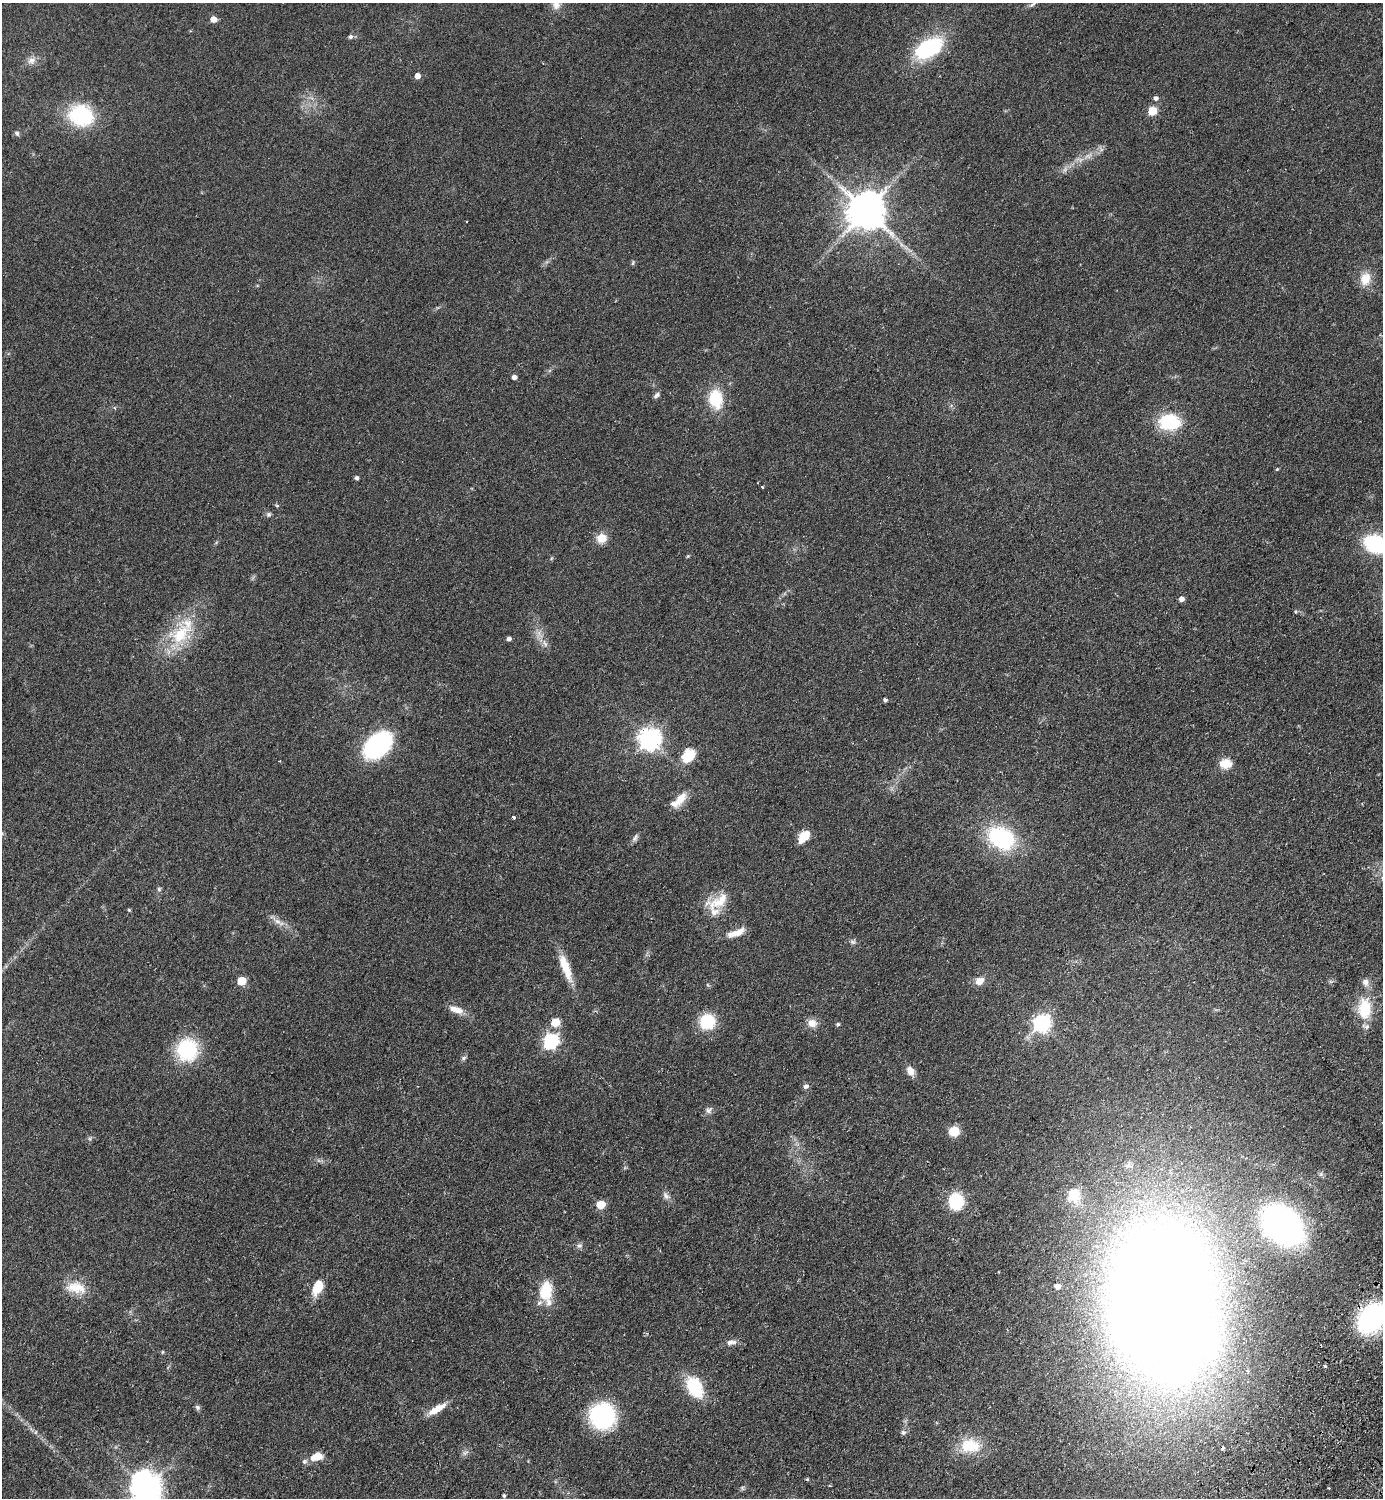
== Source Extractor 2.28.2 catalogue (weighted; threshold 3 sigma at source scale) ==
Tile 6 of 4 x 4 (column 2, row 2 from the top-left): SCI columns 1725-3105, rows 3032-4527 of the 6070 x 6064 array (HDU 1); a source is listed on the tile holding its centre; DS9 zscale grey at full resolution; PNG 1385 x 1500 px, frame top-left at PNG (2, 3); no overlay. Shown black and unused: <1% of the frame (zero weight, under 2 of 3 exposures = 3% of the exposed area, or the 3 px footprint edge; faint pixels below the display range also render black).
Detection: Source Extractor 2.28.2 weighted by HDU 2 'WHT'; one run over the whole footprint, this tile lists its part. Background 0.0826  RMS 0.0081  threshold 0.0362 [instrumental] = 3 sigma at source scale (4.5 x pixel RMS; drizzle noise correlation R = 1.50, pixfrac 1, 0.05/0.05 arcsec/px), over >= 5 px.
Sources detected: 103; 1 too faint to see at this stretch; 4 inside a brighter object's white glare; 1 cosmic-ray / hot-pixel residue — not listed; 4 inside a brighter listed object's ellipse — not listed separately; the other 93 listed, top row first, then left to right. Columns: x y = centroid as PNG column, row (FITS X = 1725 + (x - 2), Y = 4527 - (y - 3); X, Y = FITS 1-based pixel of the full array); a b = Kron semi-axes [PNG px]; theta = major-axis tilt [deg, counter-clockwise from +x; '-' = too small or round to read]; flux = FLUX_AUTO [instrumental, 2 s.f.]
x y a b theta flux
1032 4 12 4 33 1.7
556 5 12 11 - 5.8
213 19 5 5 - 7.2
350 37 7 6 - 1.8
929 48 28 16 30 67
31 60 12 9 22 4.7
417 76 5 5 - 5.2
1156 98 5 5 - 2.6
1152 111 5 5 - 26
81 116 25 20 -13 59
17 133 7 5 -45 1.6
1080 160 7 4 71 2.1
866 211 11 11 - 2400
633 263 8 4 81 0.98
1365 279 17 13 71 11
514 377 4 4 - 3.4
656 395 8 5 41 2.4
716 399 20 14 -81 27
1169 422 16 12 -3 53
1277 469 5 4 - 0.84
357 478 4 4 - 1.9
762 487 4 3 - 0.75
277 506 4 4 - 0.84
269 514 7 6 - 1.6
601 538 13 12 - 8.4
1375 544 14 10 -22 100
1181 599 5 5 - 3.8
181 634 36 23 36 40
509 639 4 4 - 2.5
545 644 10 5 -55 2.7
885 700 4 4 - 1.7
649 739 8 8 - 440
377 745 21 14 43 150
688 755 20 14 53 15
1225 763 11 9 2 13
679 800 25 9 44 11
514 817 4 3 - 1.6
805 835 15 10 11 7.4
635 838 12 5 61 2.4
1001 838 27 19 -29 75
159 889 6 6 - 1.2
719 901 38 15 30 19
129 910 4 4 - 0.93
277 921 12 7 -26 4.7
736 933 24 8 18 8.7
853 942 6 6 - 1.8
565 967 36 10 -70 17
241 981 6 5 - 24
979 981 10 8 29 7.1
1365 982 9 8 - 4.5
708 985 6 4 -70 0.89
1365 1009 26 16 87 29
456 1010 21 8 -19 7.5
707 1021 14 13 - 32
555 1022 6 5 - 19
812 1023 12 10 -21 6.3
1041 1023 7 7 - 250
838 1024 5 4 - 1.5
551 1041 7 6 - 160
187 1050 17 16 - 66
464 1058 7 5 28 1.6
910 1071 13 8 -55 5.7
806 1086 8 6 18 2.2
709 1110 8 8 - 2.6
954 1131 9 9 - 15
1074 1195 6 6 - 49
666 1196 11 7 -53 3.3
956 1201 13 11 84 43
601 1205 6 5 - 26
1283 1225 29 21 -42 320
579 1246 8 6 -3 2.1
1057 1286 5 4 - 2.8
318 1287 16 9 66 18
76 1288 28 15 -10 15
545 1291 23 14 78 23
1163 1295 112 79 -83 1700
1372 1318 24 18 50 130
731 1342 15 6 6 3.9
162 1352 5 3 - 0.68
1325 1366 3 3 - 2.2
1248 1371 5 3 - 0.99
695 1387 20 13 -61 42
197 1407 7 6 - 1.6
437 1409 25 8 31 10
602 1416 19 18 - 110
903 1432 7 7 - 2
970 1446 27 18 -3 24
465 1453 9 6 30 2.3
316 1456 15 8 19 9.8
807 1479 4 4 - 0.78
742 1488 7 4 -89 1.1
146 1489 10 10 - 1200
504 1496 4 4 - 1.3
Overlapping masked pixels (flux is a lower limit): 1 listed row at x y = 1372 1318
Isophote crosses this tile's border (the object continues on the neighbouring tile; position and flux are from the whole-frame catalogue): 4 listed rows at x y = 556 5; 1375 544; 1372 1318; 146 1489